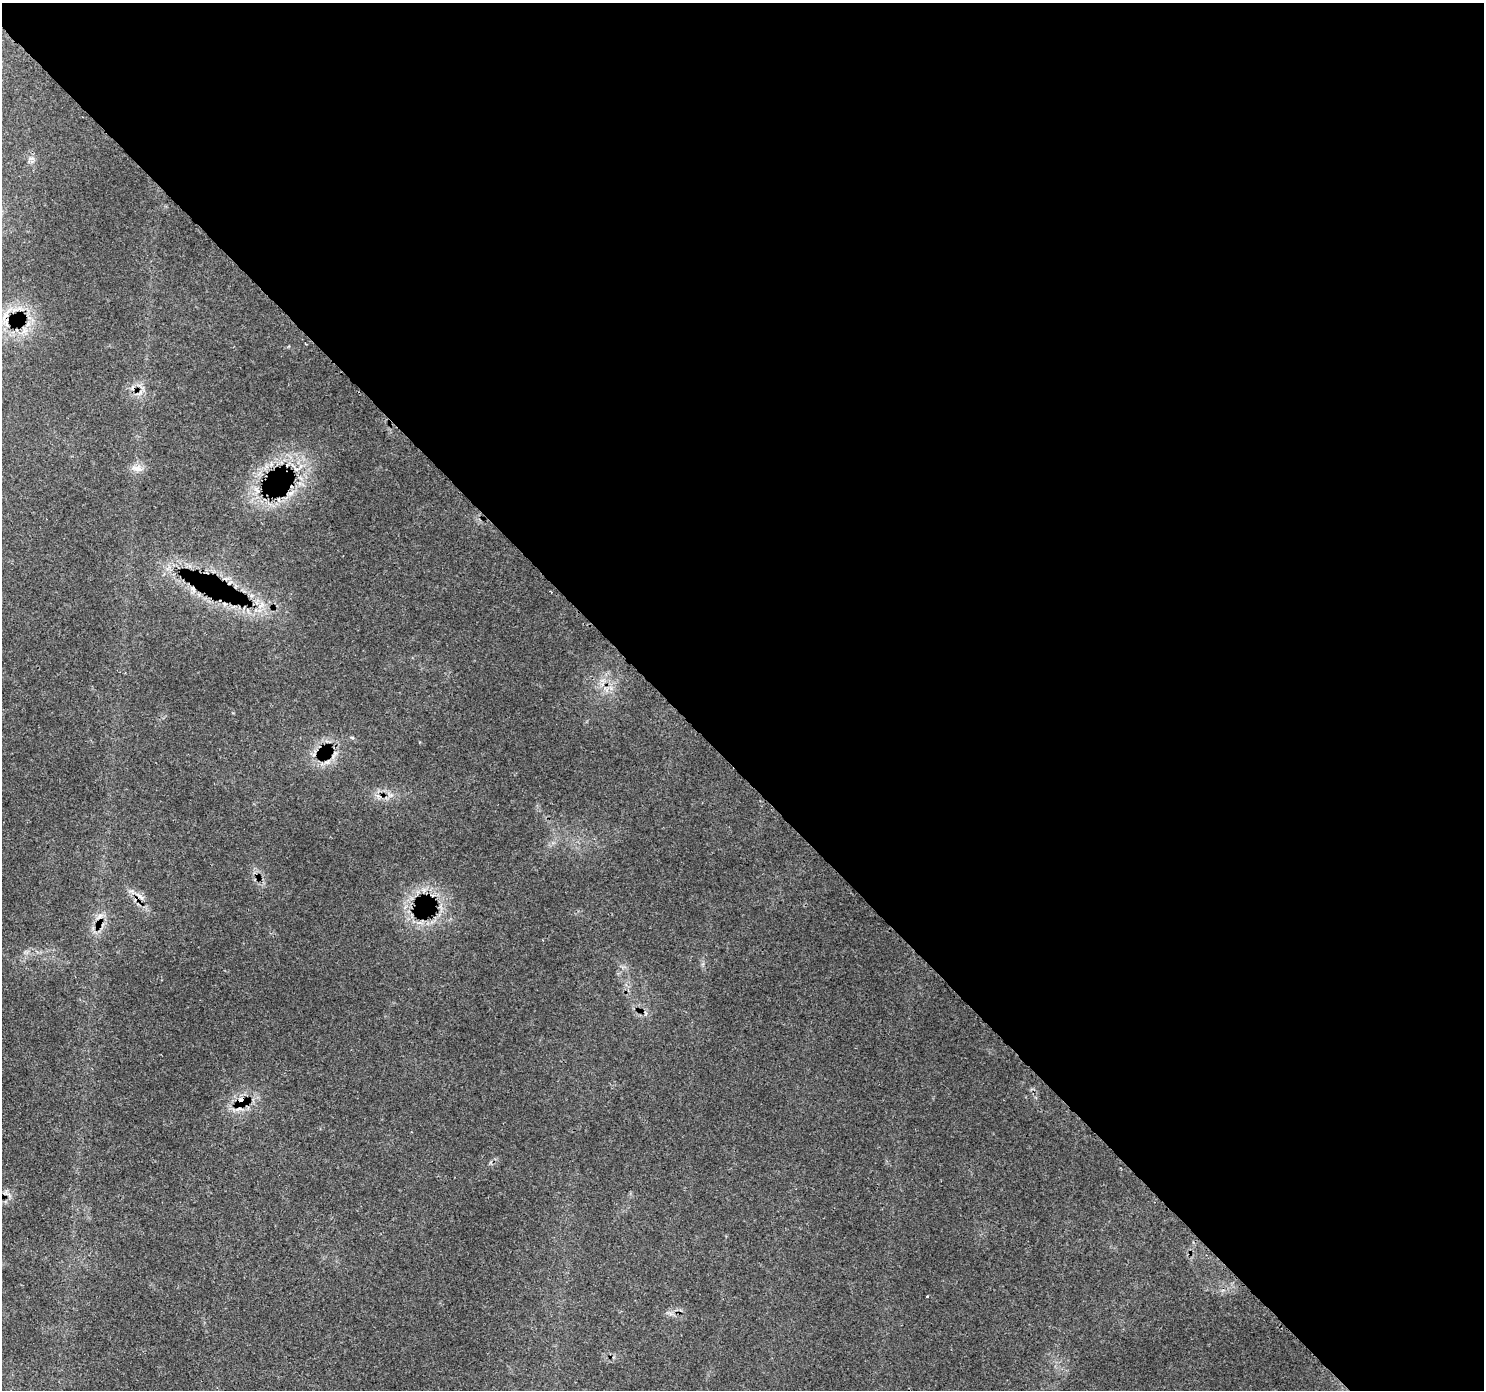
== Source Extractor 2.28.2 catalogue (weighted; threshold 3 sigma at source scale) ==
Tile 8 of 4 x 4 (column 4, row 2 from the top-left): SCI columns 4539-6020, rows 3006-4393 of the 6114 x 6074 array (HDU 1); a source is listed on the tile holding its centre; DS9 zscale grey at full resolution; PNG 1486 x 1392 px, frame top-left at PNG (2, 3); no overlay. Shown black and unused: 55% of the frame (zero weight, under 3 of 4 exposures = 8% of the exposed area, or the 3 px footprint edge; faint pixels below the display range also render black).
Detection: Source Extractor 2.28.2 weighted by HDU 2 'WHT'; one run over the whole footprint, this tile lists its part. Background 0.126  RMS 0.0044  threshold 0.0197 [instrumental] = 3 sigma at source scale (4.5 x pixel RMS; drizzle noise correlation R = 1.50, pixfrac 1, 0.0396/0.0396 arcsec/px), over >= 5 px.
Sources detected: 12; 2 cosmic-ray / hot-pixel residue — not listed; the other 10 listed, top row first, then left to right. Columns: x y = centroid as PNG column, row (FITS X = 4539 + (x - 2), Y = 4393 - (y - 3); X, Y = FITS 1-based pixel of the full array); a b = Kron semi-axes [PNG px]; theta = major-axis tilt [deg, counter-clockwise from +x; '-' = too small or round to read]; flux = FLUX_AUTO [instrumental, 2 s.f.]
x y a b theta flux
6 315 9 4 37 1.5
137 468 15 7 -16 2.9
257 490 9 3 -45 1.1
291 493 8 5 43 1.7
260 606 7 4 71 1.6
333 756 7 4 72 1.1
140 896 16 4 -41 2.2
100 916 10 6 46 1.9
241 1101 11 9 -61 5.2
927 1296 3 2 - 0.51
Overlapping masked pixels (flux is a lower limit): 2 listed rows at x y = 140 896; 241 1101